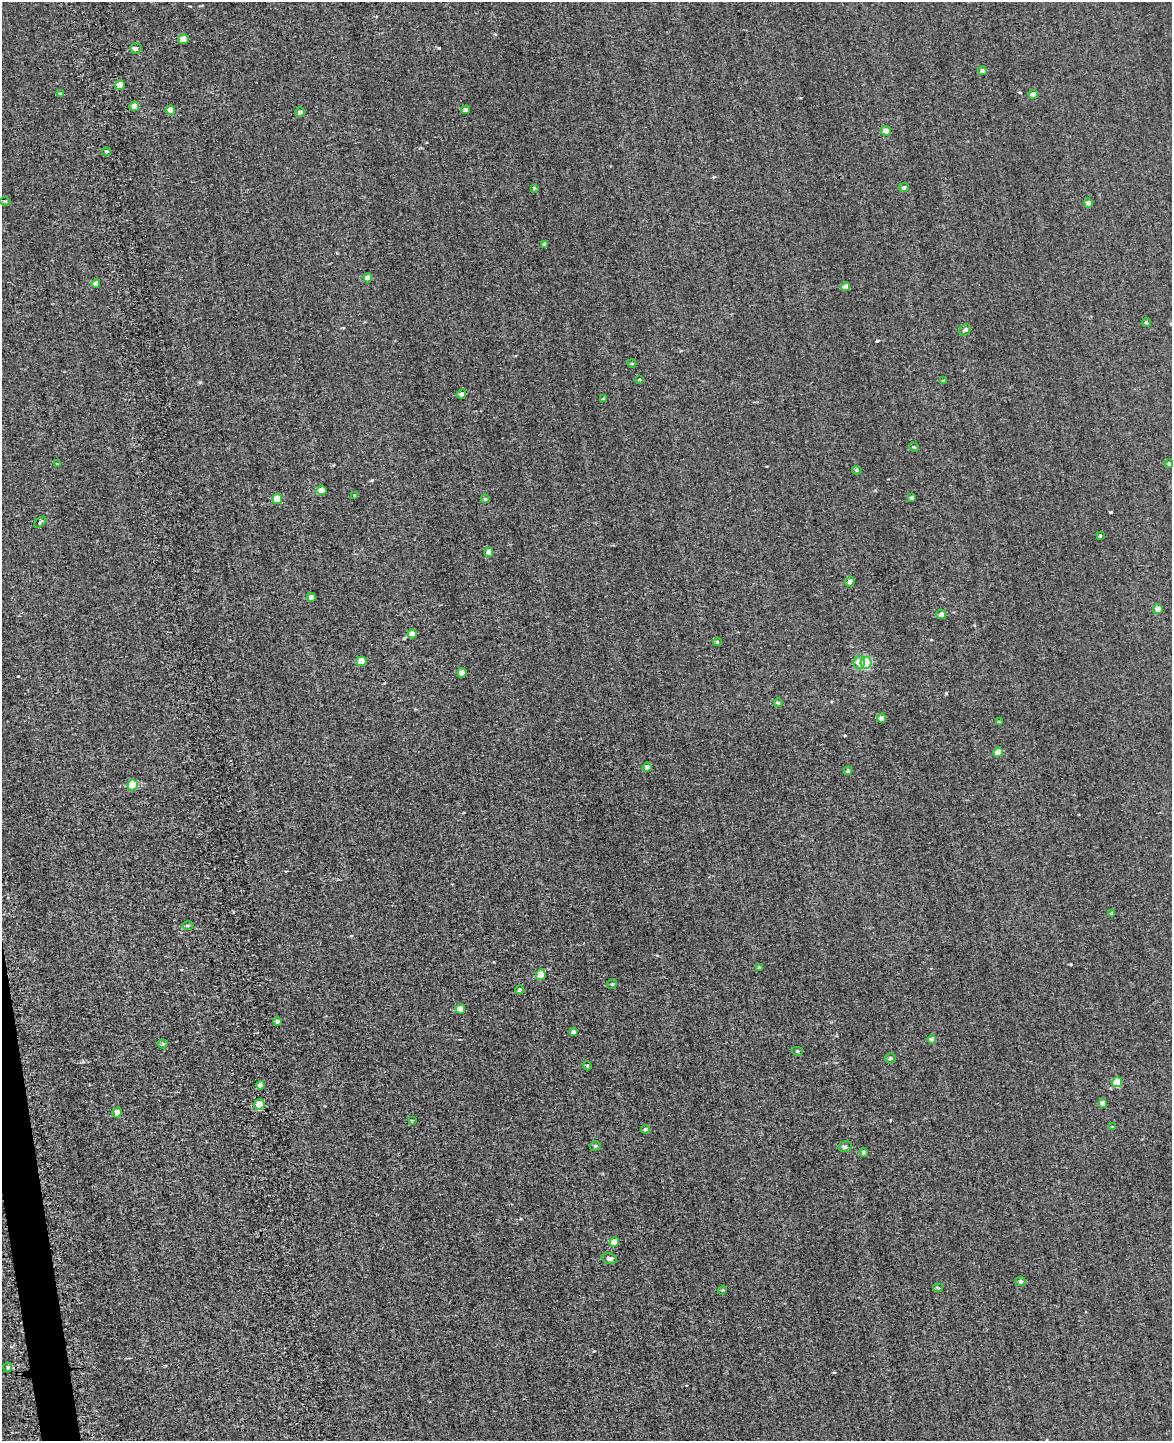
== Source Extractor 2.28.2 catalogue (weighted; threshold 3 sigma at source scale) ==
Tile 7 of 4 x 3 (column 3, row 2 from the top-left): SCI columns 2380-3549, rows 1917-3355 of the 4981 x 4952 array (HDU 1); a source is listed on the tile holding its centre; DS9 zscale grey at full resolution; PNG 1174 x 1443 px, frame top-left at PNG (2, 2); each listed source drawn as its Kron ellipse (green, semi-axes under 4 px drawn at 4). Shown black and unused: <1% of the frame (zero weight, under 2 of 3 exposures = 12% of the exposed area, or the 3 px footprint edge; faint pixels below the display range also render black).
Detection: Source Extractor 2.28.2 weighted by HDU 2 'WHT'; one run over the whole footprint, this tile lists its part. Background 0.58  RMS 3.4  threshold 15.2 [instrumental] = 3 sigma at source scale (4.5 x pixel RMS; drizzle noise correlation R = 1.50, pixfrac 1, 0.05/0.05 arcsec/px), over >= 5 px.
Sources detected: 87; all 87 listed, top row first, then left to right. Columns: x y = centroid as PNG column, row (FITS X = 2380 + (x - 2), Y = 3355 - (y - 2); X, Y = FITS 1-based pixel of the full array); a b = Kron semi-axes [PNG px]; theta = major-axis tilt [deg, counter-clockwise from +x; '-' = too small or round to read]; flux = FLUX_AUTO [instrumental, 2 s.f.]
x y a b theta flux
183 39 5 5 - 4900
136 49 5 5 - 940
983 71 4 4 - 1300
120 85 5 4 - 7600
61 94 3 3 - 700
1033 94 5 4 - 1400
134 106 5 4 - 3600
171 110 5 4 - 3500
466 110 4 4 - 830
300 112 5 4 - 940
886 131 5 5 - 2600
107 152 4 3 - 410
904 187 5 4 - 690
534 188 3 3 - 560
5 201 5 3 - 330
1088 203 4 4 - 1400
544 245 4 3 - 620
368 278 4 4 - 3000
96 283 4 4 - 2100
846 287 4 4 - 2600
1146 322 5 4 - 500
965 330 6 5 - 1000
632 363 4 4 - 360
640 379 4 2 - 220
943 381 3 3 - 460
462 394 5 4 - 1100
604 398 4 3 - 390
914 447 5 4 - 300
58 464 4 3 - 480
1169 464 4 4 - 620
857 470 5 4 - 470
322 490 5 4 - 4500
355 496 4 3 - 340
912 497 3 3 - 820
277 499 5 5 - 8500
485 499 4 4 - 520
40 522 7 3 40 520
1100 536 4 3 - 550
489 552 5 4 - 2900
850 582 5 5 - 1500
311 597 4 4 - 1800
1158 609 5 5 - 2000
941 614 5 4 - 1400
412 634 5 4 - 2400
717 642 4 3 - 420
362 661 5 5 - 4900
859 662 6 5 - 3100
866 663 6 5 - 35000
462 673 5 4 - 3800
778 703 4 4 - 480
882 718 5 4 - 1200
999 722 3 3 - 420
998 752 5 4 - 4400
647 767 4 4 - 1400
848 771 4 4 - 780
133 785 5 5 - 14000
1112 913 3 3 - 480
188 926 5 3 - 440
759 967 3 3 - 440
541 975 5 5 - 7400
612 984 5 3 - 280
520 990 4 4 - 680
460 1009 5 5 - 3800
277 1022 4 4 - 1400
573 1032 4 4 - 1000
932 1039 4 4 - 1100
163 1044 5 4 - 520
797 1051 5 4 - 480
890 1058 5 5 - 710
587 1066 4 3 - 370
1117 1082 5 5 - 14000
260 1085 4 4 - 1600
1103 1103 4 4 - 2600
259 1104 5 5 - 4900
117 1113 5 4 - 2500
412 1121 3 2 - 330
1113 1127 3 3 - 280
645 1129 4 4 - 710
595 1146 6 4 16 540
845 1147 6 5 - 790
864 1152 4 4 - 980
614 1242 5 4 - 3200
609 1259 8 5 -12 930
1021 1282 5 4 - 1100
938 1288 5 4 - 370
723 1290 4 3 - 280
8 1367 5 4 - 720